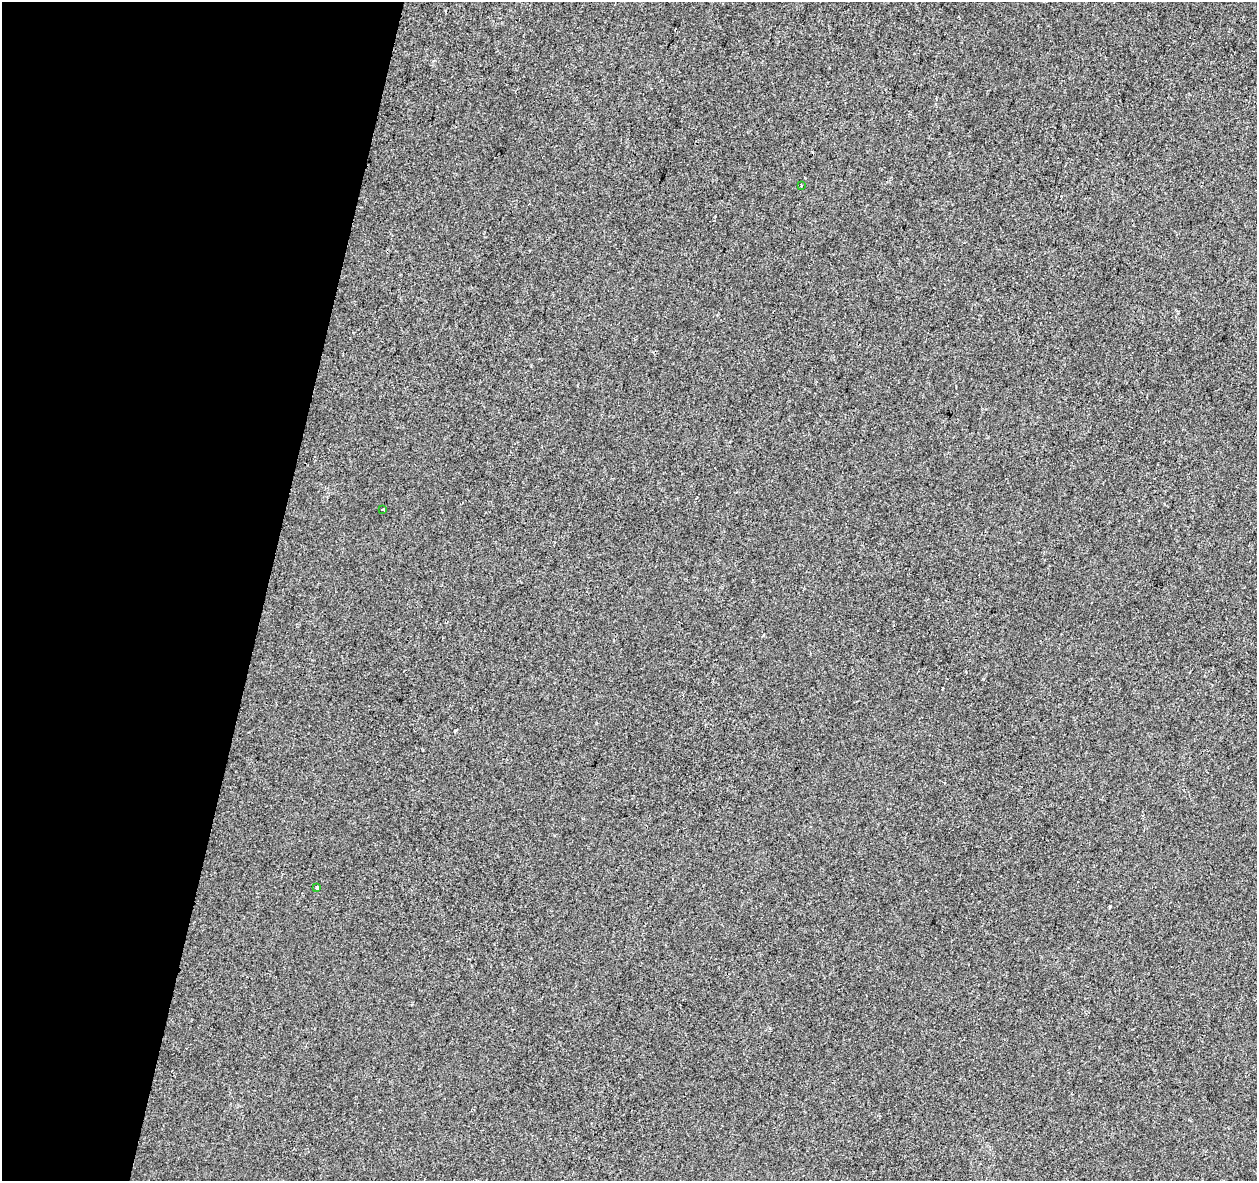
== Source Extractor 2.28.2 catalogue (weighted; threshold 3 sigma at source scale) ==
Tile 9 of 4 x 4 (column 1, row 3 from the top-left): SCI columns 8-1262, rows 1462-2640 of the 5028 x 5221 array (HDU 1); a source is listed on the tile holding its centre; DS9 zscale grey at full resolution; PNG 1259 x 1183 px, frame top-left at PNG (2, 2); each listed source drawn as its Kron ellipse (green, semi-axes under 4 px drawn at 4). Shown black and unused: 21% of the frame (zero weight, under 2 of 3 exposures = <1% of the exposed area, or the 3 px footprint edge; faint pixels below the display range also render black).
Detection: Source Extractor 2.28.2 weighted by HDU 2 'WHT'; one run over the whole footprint, this tile lists its part. Background -0.00104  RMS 0.0042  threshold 0.0188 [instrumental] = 3 sigma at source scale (4.5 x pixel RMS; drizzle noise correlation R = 1.50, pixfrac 1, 0.0396/0.0396 arcsec/px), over >= 5 px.
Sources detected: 3; all 3 listed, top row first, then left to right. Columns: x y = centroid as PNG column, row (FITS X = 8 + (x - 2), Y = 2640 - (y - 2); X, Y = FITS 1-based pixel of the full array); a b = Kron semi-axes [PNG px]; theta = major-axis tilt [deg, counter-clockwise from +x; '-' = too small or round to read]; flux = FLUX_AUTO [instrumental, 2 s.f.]
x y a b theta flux
801 185 3 2 - 0.57
383 509 3 3 - 0.54
317 888 4 3 - 1.2